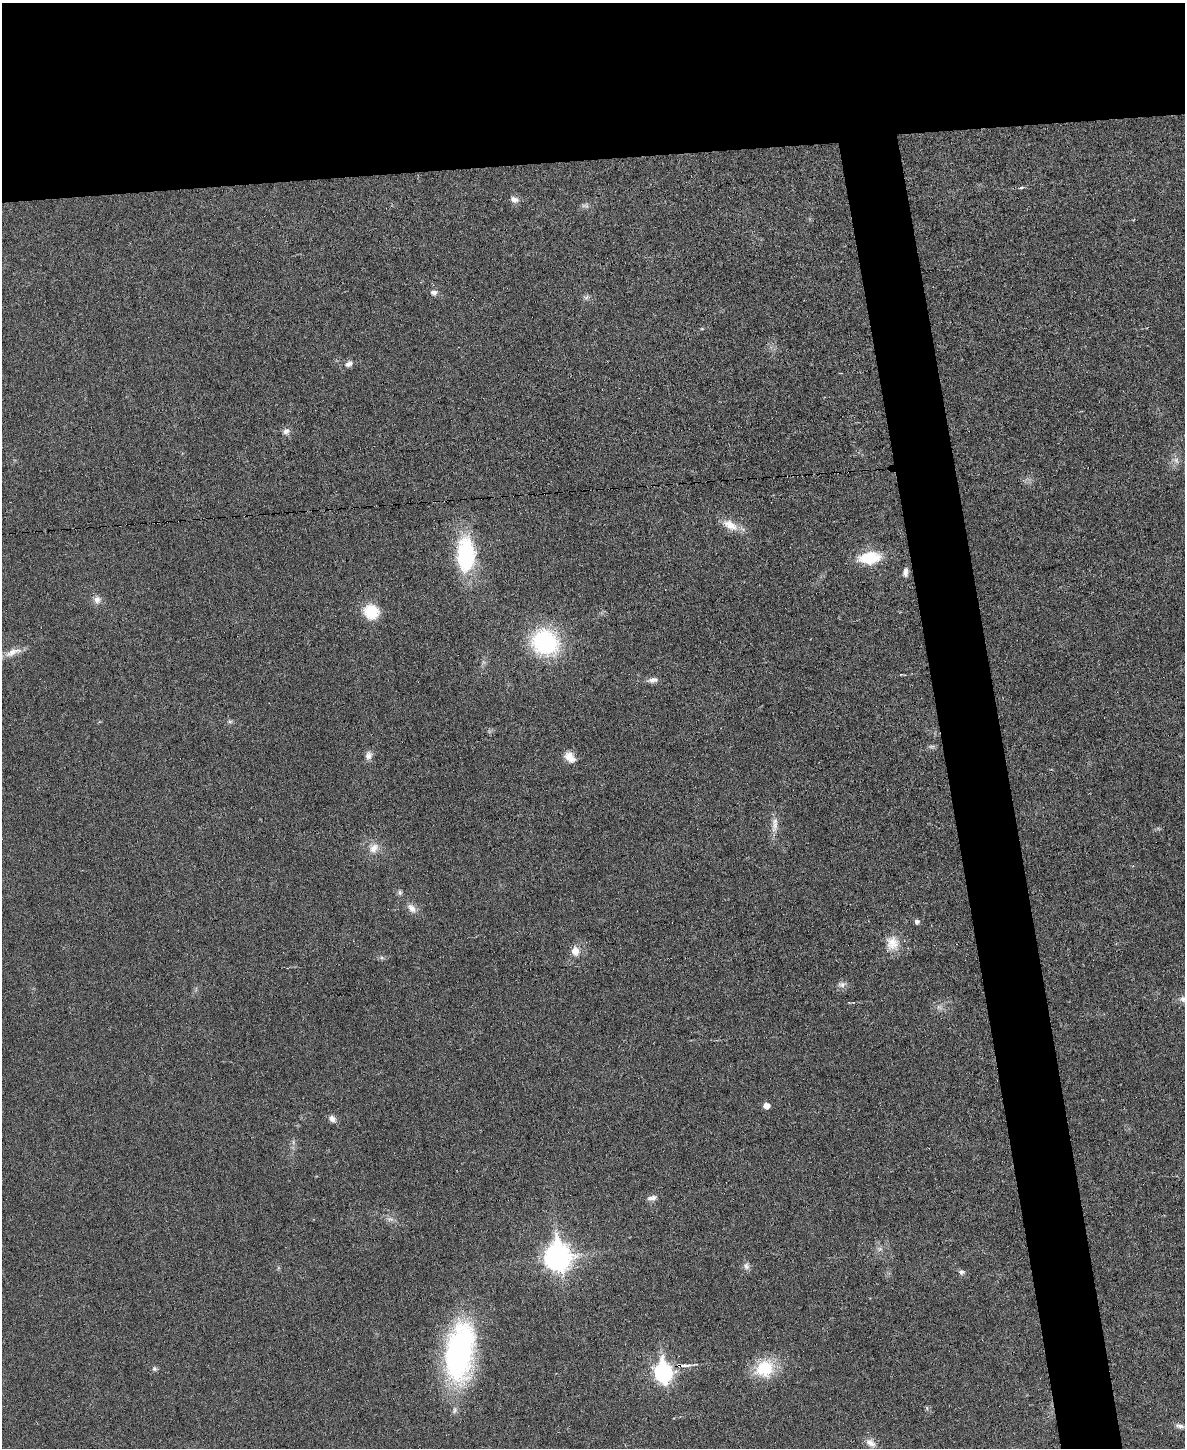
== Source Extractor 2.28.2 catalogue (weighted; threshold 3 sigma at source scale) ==
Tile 2 of 4 x 3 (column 2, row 1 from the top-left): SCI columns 1185-2367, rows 3024-4469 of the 4736 x 4713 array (HDU 1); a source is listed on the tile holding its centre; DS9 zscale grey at full resolution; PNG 1187 x 1450 px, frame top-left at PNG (2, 3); no overlay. Shown black and unused: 15% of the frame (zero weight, under 3 of 6 exposures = <1% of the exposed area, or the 3 px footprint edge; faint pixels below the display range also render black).
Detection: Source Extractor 2.28.2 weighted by HDU 2 'WHT'; one run over the whole footprint, this tile lists its part. Background 0.0307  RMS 0.004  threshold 0.0163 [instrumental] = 3 sigma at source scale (4.09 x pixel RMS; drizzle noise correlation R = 1.36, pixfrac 0.8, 0.05/0.05 arcsec/px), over >= 5 px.
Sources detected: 51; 3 too faint to see at this stretch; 1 inside a brighter object's white glare — not listed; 1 inside a brighter listed object's ellipse — not listed separately; the other 46 listed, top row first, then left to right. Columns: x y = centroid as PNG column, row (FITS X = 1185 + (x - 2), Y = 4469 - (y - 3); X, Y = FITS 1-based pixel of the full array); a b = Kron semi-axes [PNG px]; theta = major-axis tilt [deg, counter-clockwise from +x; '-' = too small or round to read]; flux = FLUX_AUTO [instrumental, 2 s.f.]
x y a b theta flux
1021 187 6 3 9 0.53
514 200 11 8 -21 1.9
586 206 9 5 -69 0.98
434 292 8 7 - 1.5
586 297 8 6 53 0.96
348 364 12 8 28 1.9
286 431 10 8 30 1.7
1176 460 7 6 - 1.3
730 525 21 11 -27 5.8
466 555 36 19 -89 36
869 558 20 11 6 16
905 572 11 6 90 1.6
97 600 10 10 - 2.3
371 612 15 14 - 12
545 643 27 24 -38 42
13 652 27 9 21 4.4
653 680 14 7 8 1.9
230 722 6 5 - 0.74
368 755 12 9 72 2
568 756 14 11 38 3.2
775 825 20 8 84 3.5
374 848 15 11 50 3.9
400 892 7 5 -89 0.85
412 908 14 8 -42 2.9
917 922 5 5 - 1.3
892 943 20 17 -67 6.5
575 951 11 10 - 3.5
382 958 6 4 -18 0.68
841 984 12 8 -5 1.8
939 1007 9 6 -30 1.4
766 1106 5 5 - 3.5
332 1119 10 7 -29 2
293 1142 7 4 -72 0.75
652 1198 13 6 15 1.8
880 1249 7 4 -18 0.79
558 1256 11 9 -73 300
746 1266 11 8 -76 1.6
961 1272 9 7 -8 1.2
460 1352 67 30 83 79
679 1366 6 3 3 15
764 1368 20 17 28 18
154 1369 7 6 - 0.86
663 1372 10 8 -81 120
927 1408 6 4 -72 0.53
1180 1426 11 6 -17 1.5
870 1443 15 9 -33 2.9
Overlapping masked pixels (flux is a lower limit): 2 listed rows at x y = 679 1366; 663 1372